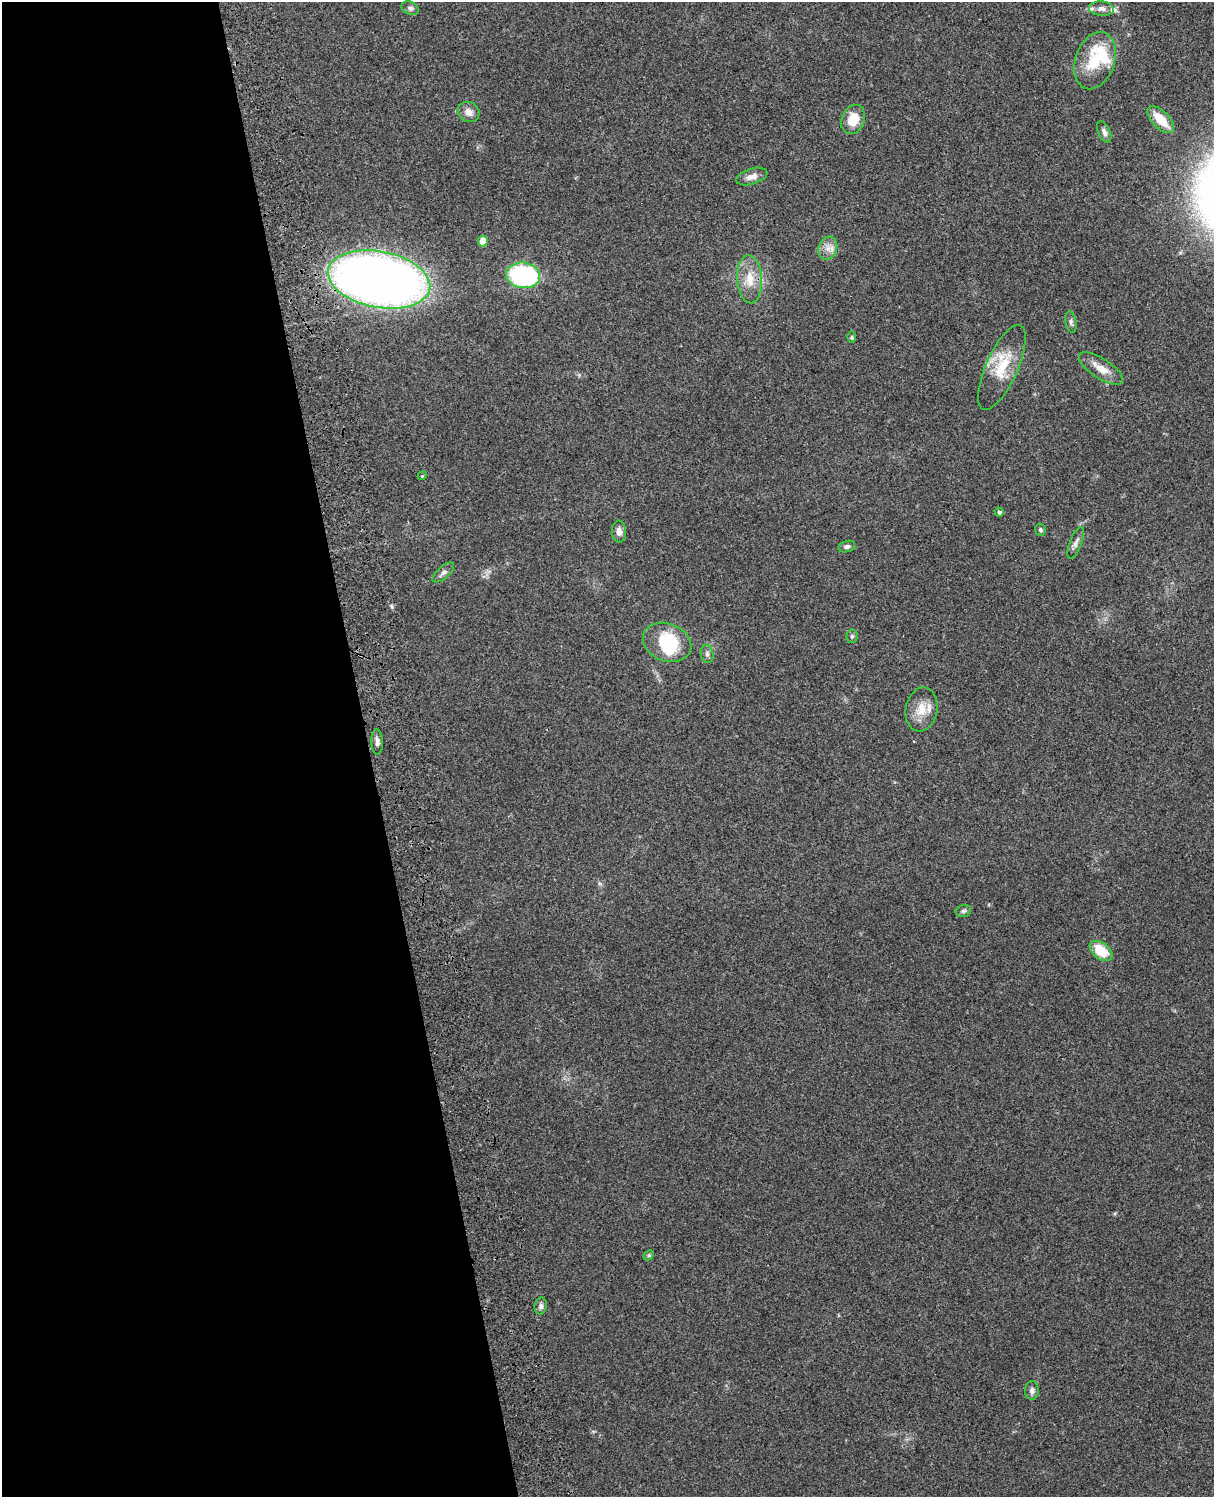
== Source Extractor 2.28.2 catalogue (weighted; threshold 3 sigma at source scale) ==
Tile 5 of 4 x 3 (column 1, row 2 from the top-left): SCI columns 119-1330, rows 1661-3155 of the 5088 x 4928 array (HDU 1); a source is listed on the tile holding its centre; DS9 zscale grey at full resolution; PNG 1216 x 1499 px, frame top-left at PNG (2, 2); each listed source drawn as its Kron ellipse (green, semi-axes under 4 px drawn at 4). Shown black and unused: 30% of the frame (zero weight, under 3 of 4 exposures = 6% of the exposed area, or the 3 px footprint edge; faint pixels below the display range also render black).
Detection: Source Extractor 2.28.2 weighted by HDU 2 'WHT'; one run over the whole footprint, this tile lists its part. Background 0.24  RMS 0.0087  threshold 0.0389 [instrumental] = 3 sigma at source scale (4.5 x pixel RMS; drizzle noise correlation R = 1.50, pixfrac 1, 0.05/0.05 arcsec/px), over >= 5 px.
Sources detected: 38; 1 inside a brighter object's white glare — neither listed nor drawn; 3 inside a brighter listed object's ellipse — not listed separately; the other 34 listed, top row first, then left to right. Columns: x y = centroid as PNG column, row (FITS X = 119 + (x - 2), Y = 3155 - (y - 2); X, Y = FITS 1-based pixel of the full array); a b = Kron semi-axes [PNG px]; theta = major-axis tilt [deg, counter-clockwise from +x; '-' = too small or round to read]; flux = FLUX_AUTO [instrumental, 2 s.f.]
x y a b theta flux
410 8 9 6 -27 2.4
1101 9 12 7 -3 4.2
1095 61 29 19 71 38
469 112 11 9 -28 6.2
853 120 15 11 66 17
1161 120 17 8 -46 20
1104 132 11 6 -66 3.5
752 177 16 8 17 6.1
483 241 5 5 - 16
828 248 12 9 71 6.7
523 275 17 12 -7 120
379 279 52 28 -11 710
750 279 24 12 -86 17
1071 322 11 5 -79 2.3
852 337 6 4 -90 1.1
1002 367 46 16 66 30
1101 369 25 10 -33 12
422 476 4 3 - 0.75
999 512 4 4 - 1.9
1040 530 6 5 - 1.9
619 532 11 7 -87 4.3
1076 543 17 6 69 3.8
847 546 8 5 13 2.3
443 572 13 6 41 3.5
852 636 7 5 87 1.6
667 642 25 18 -21 48
707 654 9 6 -82 3
921 709 22 16 80 15
377 742 12 5 -88 3.8
963 911 8 5 15 2
1101 951 13 8 -38 22
649 1255 6 4 44 1.1
541 1306 8 6 80 2.7
1032 1390 9 7 88 3.5
Overlapping masked pixels (flux is a lower limit): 1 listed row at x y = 379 279
Unlisted compact peaks at least as high as the median listed source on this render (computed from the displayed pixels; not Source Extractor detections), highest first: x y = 392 607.